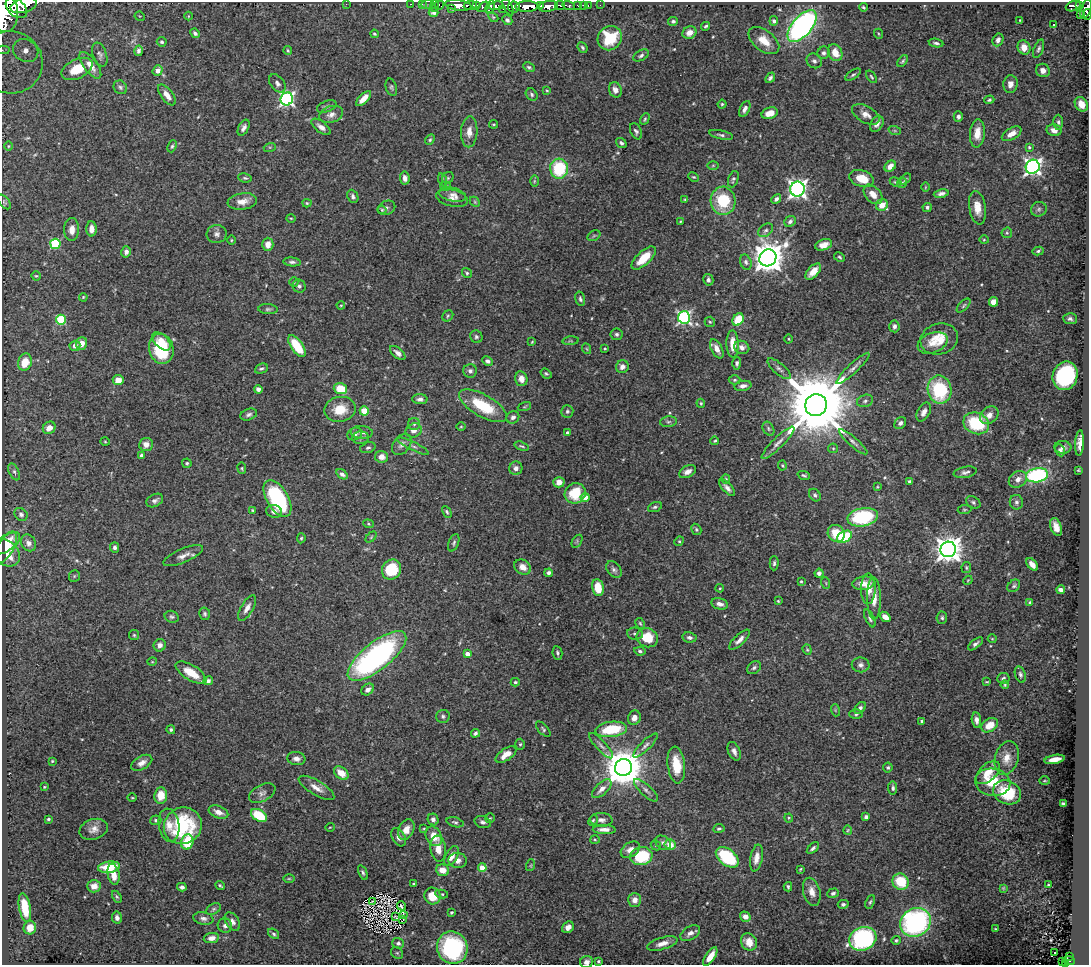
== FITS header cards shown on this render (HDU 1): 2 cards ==
NAXIS1  =                 1087
NAXIS2  =                  963

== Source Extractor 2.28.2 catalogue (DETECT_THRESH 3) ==
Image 1087 x 963 px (HDU 1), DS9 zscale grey, 1 PNG px = 1 image px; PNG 1091 x 967 px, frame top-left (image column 1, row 963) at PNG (2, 2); each listed source drawn as its Kron ellipse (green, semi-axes under 4 px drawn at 4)
Background 2.4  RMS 0.023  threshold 0.069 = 3 sigma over >= 5 px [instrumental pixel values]
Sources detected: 517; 3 with non-positive FLUX_AUTO (blend fragments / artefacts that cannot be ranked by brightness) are neither listed nor drawn; of the other 514, the 500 brightest by FLUX_AUTO listed and drawn (14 fainter detections omitted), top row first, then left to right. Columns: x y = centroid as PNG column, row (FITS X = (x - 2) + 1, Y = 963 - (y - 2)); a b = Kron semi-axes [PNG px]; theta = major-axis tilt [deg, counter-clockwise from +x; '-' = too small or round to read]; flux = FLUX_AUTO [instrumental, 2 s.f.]
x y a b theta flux
346 4 2 2 - 110
411 4 3 2 - 54
422 4 2 2 - 25
428 4 6 3 10 49
439 5 5 3 - 85
458 5 13 5 -7 4000
470 5 7 3 7 1300
476 5 4 3 - 700
540 5 4 3 - 850
569 5 6 3 -16 350
578 5 3 3 - 96
583 5 2 2 - 17
600 5 2 2 - 15
24 6 13 7 15 9200
434 6 6 2 72 79
496 6 7 4 7 1300
527 6 11 5 3 6400
548 6 9 5 8 4000
560 6 5 4 - 500
588 6 3 2 - 34
1073 6 7 5 21 870
1079 6 4 3 - 440
484 7 7 4 32 700
490 7 7 3 73 590
508 7 9 4 -62 1600
514 7 6 5 - 1500
863 7 4 3 - 2.2
16 8 12 8 -42 9300
451 9 3 2 - 230
503 9 4 2 - 220
1086 9 9 5 69 1900
4 12 20 14 -84 17000
434 12 5 4 - 4.5
1087 14 5 3 - 310
1080 15 3 2 - 140
140 16 5 4 - 2
188 16 4 3 - 1.3
493 17 6 3 -44 1.7
507 20 5 4 - 4
1020 20 3 2 - 1.3
673 21 5 4 - 4
774 21 4 4 - 4.4
1054 25 3 3 - 3.8
706 26 4 3 - 2.4
802 26 19 9 49 480
195 33 5 4 - 4.2
689 33 7 6 - 12
374 34 4 3 - 2.1
879 34 5 3 - 1.5
610 38 13 11 43 62
998 40 7 5 64 6.7
764 41 18 10 -37 26
162 42 5 4 - 3
936 43 7 3 -9 3.5
582 47 5 4 - 2.7
1024 47 7 6 - 20
1039 49 10 4 69 3.7
3 50 6 3 -1 32
288 50 4 3 - 2
26 51 13 11 -30 31
139 51 5 4 - 4
824 53 6 6 - 4.1
835 53 9 7 -66 20
100 55 12 7 -70 5.1
641 55 8 5 31 3.8
814 61 8 7 - 5
903 61 7 3 53 2.5
11 62 32 31 - 120
90 65 16 6 -53 18
529 67 6 4 -29 3.1
77 69 16 9 26 56
158 70 5 4 - 12
1043 70 7 6 - 8.5
853 75 9 4 33 3
871 77 7 4 -53 2.3
770 78 6 4 48 3.7
277 83 10 6 -52 6.2
1010 84 9 7 80 8.8
120 87 7 6 - 3.5
391 87 9 5 -73 3.2
547 90 4 3 - 1.5
615 90 8 6 -69 7
532 94 6 5 - 3.5
167 95 12 6 -53 14
287 99 6 6 - 380
364 99 9 4 44 16
989 100 5 4 - 3.2
722 104 4 4 - 2.1
1081 104 8 6 -58 19
327 106 10 5 22 4.5
745 109 8 4 62 6.8
770 113 8 5 17 19
331 114 12 8 18 10
866 114 15 8 -30 12
958 117 5 4 - 4.8
645 119 6 3 60 2.3
1058 122 7 5 90 3.6
493 124 4 2 - 1.4
877 124 8 6 61 7.9
321 127 11 5 -38 8.2
244 128 9 5 63 5.7
1054 130 7 6 - 9.7
636 131 9 5 -64 4
895 131 6 4 -19 2.3
469 132 15 8 87 14
977 133 14 7 85 18
1012 134 11 5 31 14
721 135 12 4 -11 4.2
430 140 6 4 51 2.3
621 143 6 4 -37 3.8
8 146 4 3 - 1.4
172 146 6 4 69 2.6
270 147 6 4 17 2.1
1029 147 4 3 - 1.9
713 165 6 4 1 1.9
890 166 6 5 - 15
1033 167 7 6 - 560
559 169 10 9 - 92
694 177 6 4 -25 2
245 178 7 4 -9 2.8
405 178 7 5 -83 8.3
448 178 6 5 - 2.8
862 178 13 8 -18 30
733 179 8 5 70 3.4
905 179 7 3 39 2.5
443 180 6 4 -72 2.6
534 181 6 4 89 2
895 182 6 4 -26 2.1
902 183 5 4 - 2.7
445 186 5 4 - 2
925 187 5 3 - 1.3
797 189 7 7 - 700
941 193 7 4 10 5.1
873 194 11 7 -47 15
452 195 14 7 -12 8.4
353 196 7 5 -65 4.3
452 198 16 8 -13 10
685 199 4 3 - 1.9
776 199 5 4 - 4.5
242 201 15 8 8 14
723 201 14 12 -87 70
4 202 8 5 -49 3
475 202 6 4 -47 2.1
307 203 4 4 - 2
882 205 6 5 - 20
927 207 4 4 - 3.6
386 208 9 6 24 4.2
977 208 17 8 -81 19
1039 209 8 7 - 4.4
382 210 4 4 - 2
291 218 4 3 - 1.4
681 221 3 2 - 1.7
790 221 6 5 - 4.9
91 229 8 5 -90 10
72 230 11 7 89 13
766 230 8 6 37 4.4
1007 233 5 5 - 2.3
217 234 10 9 - 6.7
594 236 7 5 31 2.6
231 240 4 3 - 1.3
984 240 4 4 - 1.6
55 244 5 5 - 110
268 244 6 5 - 12
824 245 8 5 18 14
1038 251 6 4 12 2.6
126 252 6 5 - 5.8
839 257 6 4 -29 2.4
644 258 15 6 43 34
768 258 9 8 - 2700
292 262 8 4 -6 4.4
746 262 8 5 -70 4.3
813 272 10 5 46 16
467 273 5 4 - 2.7
36 276 5 4 - 1.8
708 280 6 5 - 4.4
294 282 5 4 - 2.3
299 286 6 6 - 4.6
83 297 4 3 - 1.5
580 299 7 4 -76 3.5
993 302 5 4 - 16
341 305 4 3 - 1.4
964 306 9 3 46 2.4
268 309 10 5 -3 3.7
448 316 6 5 - 2.4
684 317 6 6 - 310
738 319 7 5 54 40
1070 319 7 5 -4 3.9
61 320 5 5 - 93
710 322 5 5 - 2.2
894 326 6 5 - 4.5
617 334 6 5 - 3.3
476 337 6 6 - 3.4
789 339 4 3 - 1.4
939 339 19 15 18 33
161 341 11 6 -45 18
571 341 8 3 5 2.2
532 342 4 3 - 1.4
82 343 6 5 - 15
933 343 16 10 20 16
733 344 14 6 -88 22
75 346 5 5 - 7.2
297 346 13 5 -55 52
742 347 7 6 - 7.1
161 349 15 12 -76 84
587 349 5 3 - 1.6
605 349 3 2 - 1.4
717 349 10 5 -61 11
398 353 9 5 -41 7
488 361 5 4 - 4
25 362 9 7 73 26
737 363 6 4 89 4
622 367 6 6 - 7.3
853 368 22 5 43 8.3
261 369 7 5 26 3.4
779 369 14 5 -40 6
470 371 7 6 - 5.2
546 374 6 4 -37 2.7
1065 376 14 12 68 230
521 379 7 6 - 13
118 380 5 5 - 17
735 380 6 4 2 2.5
743 386 8 5 10 6.4
258 389 4 4 - 5.4
340 389 7 5 -18 43
939 390 14 12 -80 100
420 399 7 5 0 5.1
865 401 8 6 20 4.1
701 403 4 3 - 1.8
816 405 11 11 - 20000
483 406 27 11 -30 72
524 407 7 3 19 1.6
340 409 16 12 11 34
364 411 4 4 - 39
567 411 6 6 - 3.3
924 412 10 6 61 7.9
249 415 8 5 20 4.3
989 415 10 8 41 11
513 417 7 6 - 5.3
668 422 8 5 6 3.9
900 423 6 5 - 4.9
976 423 13 10 -22 81
414 424 6 6 - 4
461 427 4 3 - 1.5
49 428 7 5 39 13
768 429 7 5 -59 3.1
414 430 8 6 24 9.6
362 432 11 6 -3 6.8
568 433 4 3 - 5.1
355 434 8 6 23 8.2
361 438 8 6 2 3.8
715 441 4 3 - 2
105 442 5 3 - 1.4
853 442 18 4 -41 6.4
778 443 22 5 44 11
1080 443 13 4 86 9.5
146 444 7 6 - 11
402 444 12 8 51 8.8
413 446 17 4 -26 6.2
522 446 7 3 -17 2.6
1063 447 8 6 -4 6
368 448 8 5 20 3.4
833 448 5 4 - 2
1060 450 6 5 - 3.7
142 456 4 4 - 4.3
381 457 6 6 - 11
187 463 5 4 - 2.4
782 465 5 4 - 1.7
242 468 6 3 -83 1.6
516 468 7 6 - 7.7
1078 470 3 2 - 1.4
14 472 9 5 -65 3.9
687 472 9 5 27 7.9
965 472 12 5 10 5.5
342 474 6 4 -35 5.6
804 475 6 4 -21 2.7
1037 475 11 7 9 190
726 479 5 4 - 2.1
1018 479 9 7 35 9.3
909 481 3 3 - 2.5
559 482 6 5 - 13
877 487 4 3 - 1.4
727 488 10 4 -47 6.7
575 493 11 10 - 53
815 495 7 5 -53 3.4
585 497 4 4 - 18
277 498 20 10 -59 150
155 500 9 6 28 5.4
973 502 8 5 -30 3.7
1016 502 7 6 - 4.3
655 507 7 4 20 3.2
252 510 4 3 - 1.5
964 510 7 4 6 2
274 511 8 6 -12 8.2
447 512 6 3 -61 2.7
21 514 7 5 -44 4.4
863 517 15 9 10 140
368 524 5 4 - 2.1
1056 527 9 5 -69 11
696 529 6 4 -60 2.6
836 533 9 8 - 31
371 537 6 4 46 2.2
844 537 8 5 32 77
301 538 5 4 - 2
577 541 7 4 59 2.6
679 541 5 4 - 2.1
6 543 17 8 33 25
28 543 9 7 -56 8.7
454 543 9 5 69 3.4
115 547 5 4 - 4.5
6 548 18 8 60 20
948 549 8 7 - 1700
6 553 15 12 -42 30
183 556 21 7 23 12
774 563 7 4 89 3.5
1032 564 7 4 -51 8.7
523 567 9 7 -35 13
966 567 5 5 - 2
391 569 10 9 - 67
614 570 9 6 -51 4.8
549 573 4 4 - 4.3
819 573 4 4 - 4.5
74 576 6 5 - 2.1
968 580 5 3 - 1.4
801 581 3 3 - 1.7
826 583 6 3 -72 1.7
863 583 11 6 8 12
1014 586 7 5 45 2.9
598 588 8 6 -80 31
720 588 4 4 - 1.7
868 589 15 7 88 18
1061 590 4 3 - 6.1
874 598 21 7 -89 19
778 601 3 3 - 1.5
1030 603 4 4 - 3.2
720 604 8 5 -13 8.5
247 608 14 6 59 9.6
205 614 6 5 - 3
172 617 7 5 -22 3.4
885 617 6 4 -40 14
870 618 9 4 -64 3.8
942 618 6 5 - 3.3
640 623 6 4 -62 2.1
635 634 8 6 -8 3.5
134 635 5 5 - 2.2
689 637 7 5 -9 5
647 638 11 9 -25 37
992 639 4 4 - 1.5
739 640 13 5 43 8.4
975 644 9 4 38 4.7
160 645 6 6 - 6.7
807 650 5 4 - 1.9
640 651 5 4 - 3.4
557 653 6 5 - 3.2
467 654 4 4 - 13
377 656 36 14 39 410
152 662 5 3 - 1.2
861 665 9 7 -8 6.2
754 668 7 6 - 3.8
191 673 17 7 -31 30
1020 674 8 5 -70 3.4
1003 678 6 5 - 3.5
208 681 5 4 - 4.9
515 682 4 3 - 2.4
987 682 3 2 - 1.2
1005 685 4 3 - 1.5
368 689 7 5 39 7.9
860 708 7 4 52 4.3
835 710 6 4 -72 2
856 714 6 5 - 2.8
443 716 7 6 - 3.8
634 718 7 6 - 9.8
976 720 8 4 -83 6.7
922 721 4 3 - 4.4
990 725 9 6 32 22
543 729 9 4 -47 3.1
611 729 16 7 7 69
171 730 4 4 - 2.8
475 733 5 4 - 3.3
520 744 5 5 - 2.6
601 746 16 5 -47 7
645 746 16 5 44 6.3
734 751 10 6 -67 6.6
506 754 12 6 35 16
296 758 9 6 -6 8.5
1007 758 17 11 73 17
1054 759 10 4 11 12
52 761 3 3 - 1.4
142 763 11 6 30 9.4
676 765 18 8 -84 38
888 767 5 5 - 2.5
623 768 8 8 - 5200
341 773 8 5 -39 19
988 773 14 8 43 21
1044 781 5 3 - 1.5
993 782 18 13 -10 41
44 787 3 3 - 1.3
316 788 20 7 -31 14
893 788 6 4 -83 3.5
602 789 12 6 44 11
646 790 15 5 -43 6.7
1007 792 14 11 -25 64
262 793 14 8 27 7.5
161 795 8 6 84 25
132 798 4 3 - 1.4
1063 804 4 3 - 2.8
218 812 10 6 -21 12
259 815 9 5 -33 55
866 817 4 4 - 4.3
490 818 5 5 - 2.4
789 818 4 4 - 1.7
48 819 3 3 - 2.5
433 819 6 5 - 6.7
156 820 5 5 - 3.2
593 820 5 3 - 1.8
601 820 11 7 -3 6.5
455 822 9 5 -16 3.3
483 822 8 5 -15 5
169 825 17 10 -80 19
183 826 19 18 - 120
330 827 5 3 - 1.2
719 828 6 4 10 2.7
94 829 14 10 17 12
424 829 4 3 - 1.6
604 829 11 4 -2 8.8
406 830 11 7 64 15
848 830 5 4 - 1.7
434 836 10 7 -61 23
399 837 10 6 -60 7.6
595 839 5 3 - 1.7
187 842 7 6 - 59
663 843 8 6 -35 5.5
656 845 5 4 - 2.1
670 845 5 5 - 21
813 848 7 4 43 3.9
438 849 13 7 -83 16
630 850 10 7 31 11
452 856 11 6 64 14
641 856 11 9 12 77
727 857 13 8 -39 110
756 858 13 6 79 11
458 861 9 7 -3 8.7
531 865 6 4 72 1.8
109 867 11 5 7 47
482 868 4 4 - 30
800 869 3 3 - 1.8
442 870 6 5 - 17
363 873 8 4 -67 3.1
114 874 10 6 -78 18
289 879 6 4 0 1.8
901 882 8 7 - 57
414 884 3 3 - 2.6
1048 885 3 2 - 1.7
94 886 7 6 - 13
220 886 4 2 - 2.3
182 887 5 4 - 5
788 887 4 3 - 2.3
1003 888 4 4 - 1.4
812 892 14 8 -74 14
833 893 6 4 18 3.8
442 894 6 4 -8 2.5
432 896 8 8 - 32
117 897 6 4 -59 2.4
635 900 7 6 - 11
373 902 4 2 - 1.8
870 902 7 4 65 2.8
843 904 5 4 - 3.8
401 906 5 3 - 5.2
25 907 14 5 -79 34
214 909 8 5 27 3.4
451 912 3 3 - 3
403 915 4 2 - 2.6
395 917 3 2 - 1.7
745 917 5 5 - 9.3
117 918 6 5 - 5.7
203 918 10 6 -12 5.7
403 919 3 2 - 4.2
232 922 10 6 -54 7.1
915 922 16 14 34 310
225 926 7 7 - 6.4
568 927 6 5 - 8.6
30 928 7 6 - 14
996 929 3 2 - 1.3
690 933 10 6 31 7.2
274 934 6 4 -38 3.2
211 938 8 5 9 10
863 939 14 11 24 240
896 940 5 4 - 2.6
749 942 9 7 -54 20
398 943 6 5 - 4.3
662 944 16 6 16 11
452 948 16 15 - 170
397 953 6 5 - 2.1
1055 953 3 2 - 6.8
1069 956 3 3 - 44
710 957 11 4 55 18
598 961 4 4 - 2.3
1069 961 6 4 -24 270
587 962 6 6 - 6.1
1063 962 4 3 - 69
1065 964 3 2 - 80
At the frame edge (FLAGS 8, measured only in part): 7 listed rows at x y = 1086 9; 4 12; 1087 14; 3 50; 11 62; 587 962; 1065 964
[14 fainter detections neither listed nor drawn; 3 non-positive-flux detections neither listed nor drawn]